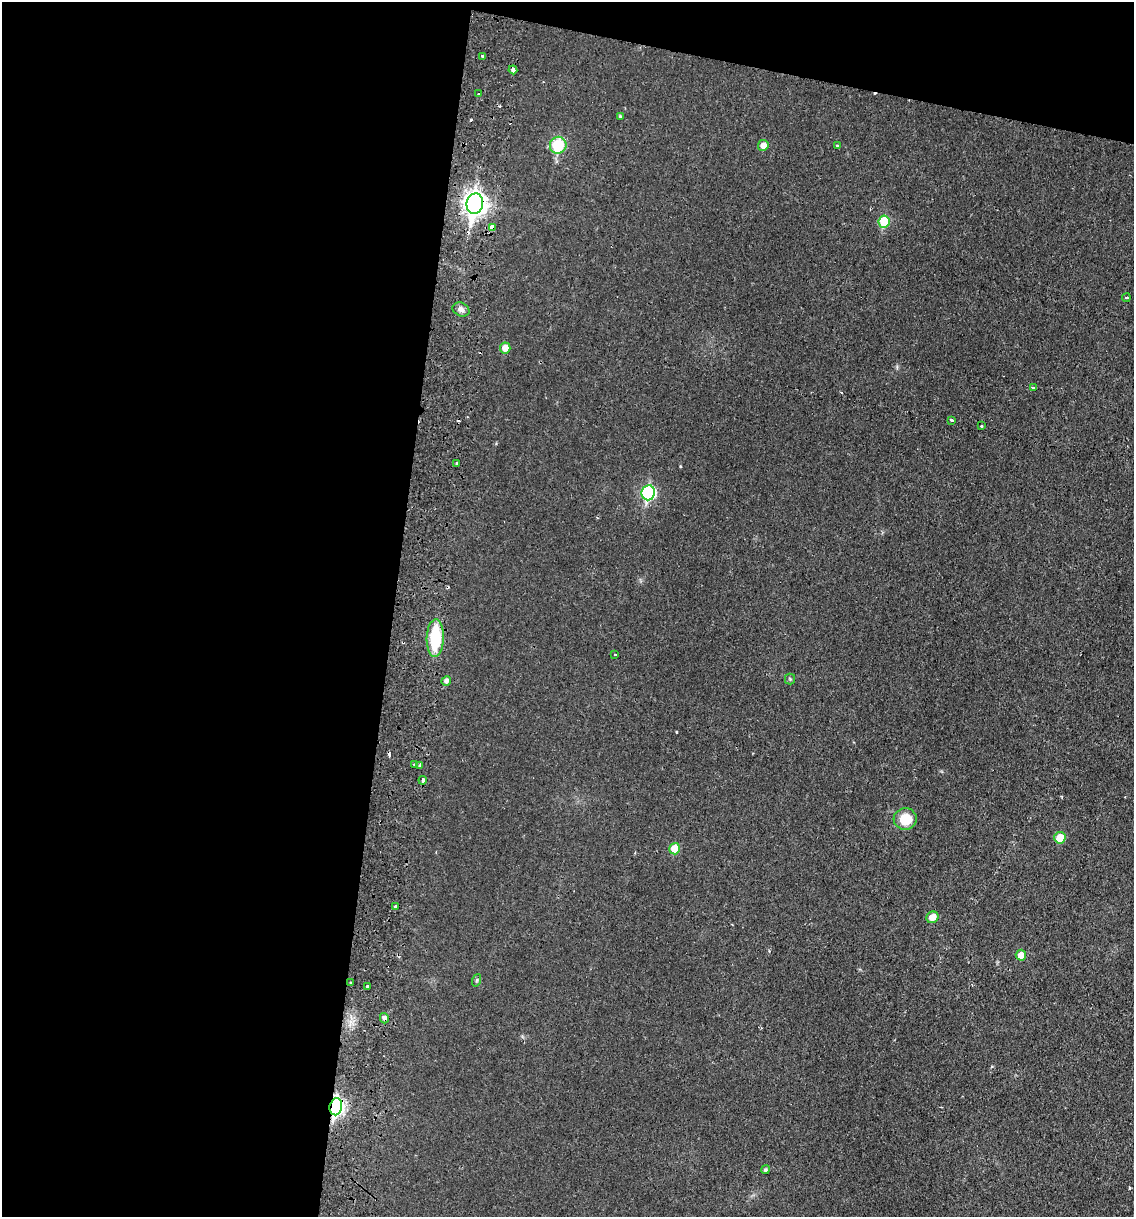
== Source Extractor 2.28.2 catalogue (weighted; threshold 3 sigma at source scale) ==
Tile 1 of 4 x 4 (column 1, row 1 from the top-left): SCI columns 296-1427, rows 3659-4873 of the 5004 x 4890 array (HDU 1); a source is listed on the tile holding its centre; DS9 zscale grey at full resolution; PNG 1136 x 1219 px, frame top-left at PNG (2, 2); each listed source drawn as its Kron ellipse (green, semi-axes under 4 px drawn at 4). Shown black and unused: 38% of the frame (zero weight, under 2 of 3 exposures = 3% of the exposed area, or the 3 px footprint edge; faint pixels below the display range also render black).
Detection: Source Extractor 2.28.2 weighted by HDU 2 'WHT'; one run over the whole footprint, this tile lists its part. Background 0.0214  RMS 0.0047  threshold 0.0212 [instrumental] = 3 sigma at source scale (4.5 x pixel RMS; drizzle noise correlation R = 1.50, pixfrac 1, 0.05/0.05 arcsec/px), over >= 5 px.
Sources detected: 42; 5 cosmic-ray / hot-pixel residue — neither listed nor drawn; the other 37 listed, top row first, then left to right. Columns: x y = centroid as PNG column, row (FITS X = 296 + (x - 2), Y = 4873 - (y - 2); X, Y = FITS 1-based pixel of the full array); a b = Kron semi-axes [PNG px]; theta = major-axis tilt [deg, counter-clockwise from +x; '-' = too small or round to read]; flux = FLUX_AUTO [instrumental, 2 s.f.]
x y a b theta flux
482 56 3 3 - 1.2
513 70 4 3 - 4
479 94 3 3 - 1
620 116 4 4 - 0.55
558 145 8 8 - 21
763 145 5 5 - 3.2
837 146 3 3 - 0.49
475 204 10 8 79 290
884 222 6 5 - 16
492 227 4 4 - 12
1126 298 4 2 - 0.53
461 310 9 6 -24 1.7
505 348 5 5 - 3.8
1034 388 4 3 - 0.86
952 420 3 3 - 2.6
981 426 3 3 - 1.4
457 463 3 3 - 1.2
648 493 8 6 83 55
435 638 18 8 88 23
615 654 3 2 - 0.44
790 679 5 5 - 0.67
446 681 5 4 - 1.5
414 764 3 3 - 0.75
420 766 3 3 - 0.78
423 780 4 3 - 3.4
905 819 11 10 - 10
1060 838 6 5 - 8.8
675 849 6 5 - 8.5
396 907 3 3 - 7.2
932 917 6 5 - 4.6
1021 955 5 5 - 3.8
477 980 6 4 71 0.63
350 983 4 3 - 0.74
367 986 3 3 - 1.7
384 1018 5 4 - 1.7
336 1107 8 6 79 120
765 1170 4 4 - 0.86
Overlapping masked pixels (flux is a lower limit): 6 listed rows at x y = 513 70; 475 204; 492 227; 423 780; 384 1018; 336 1107